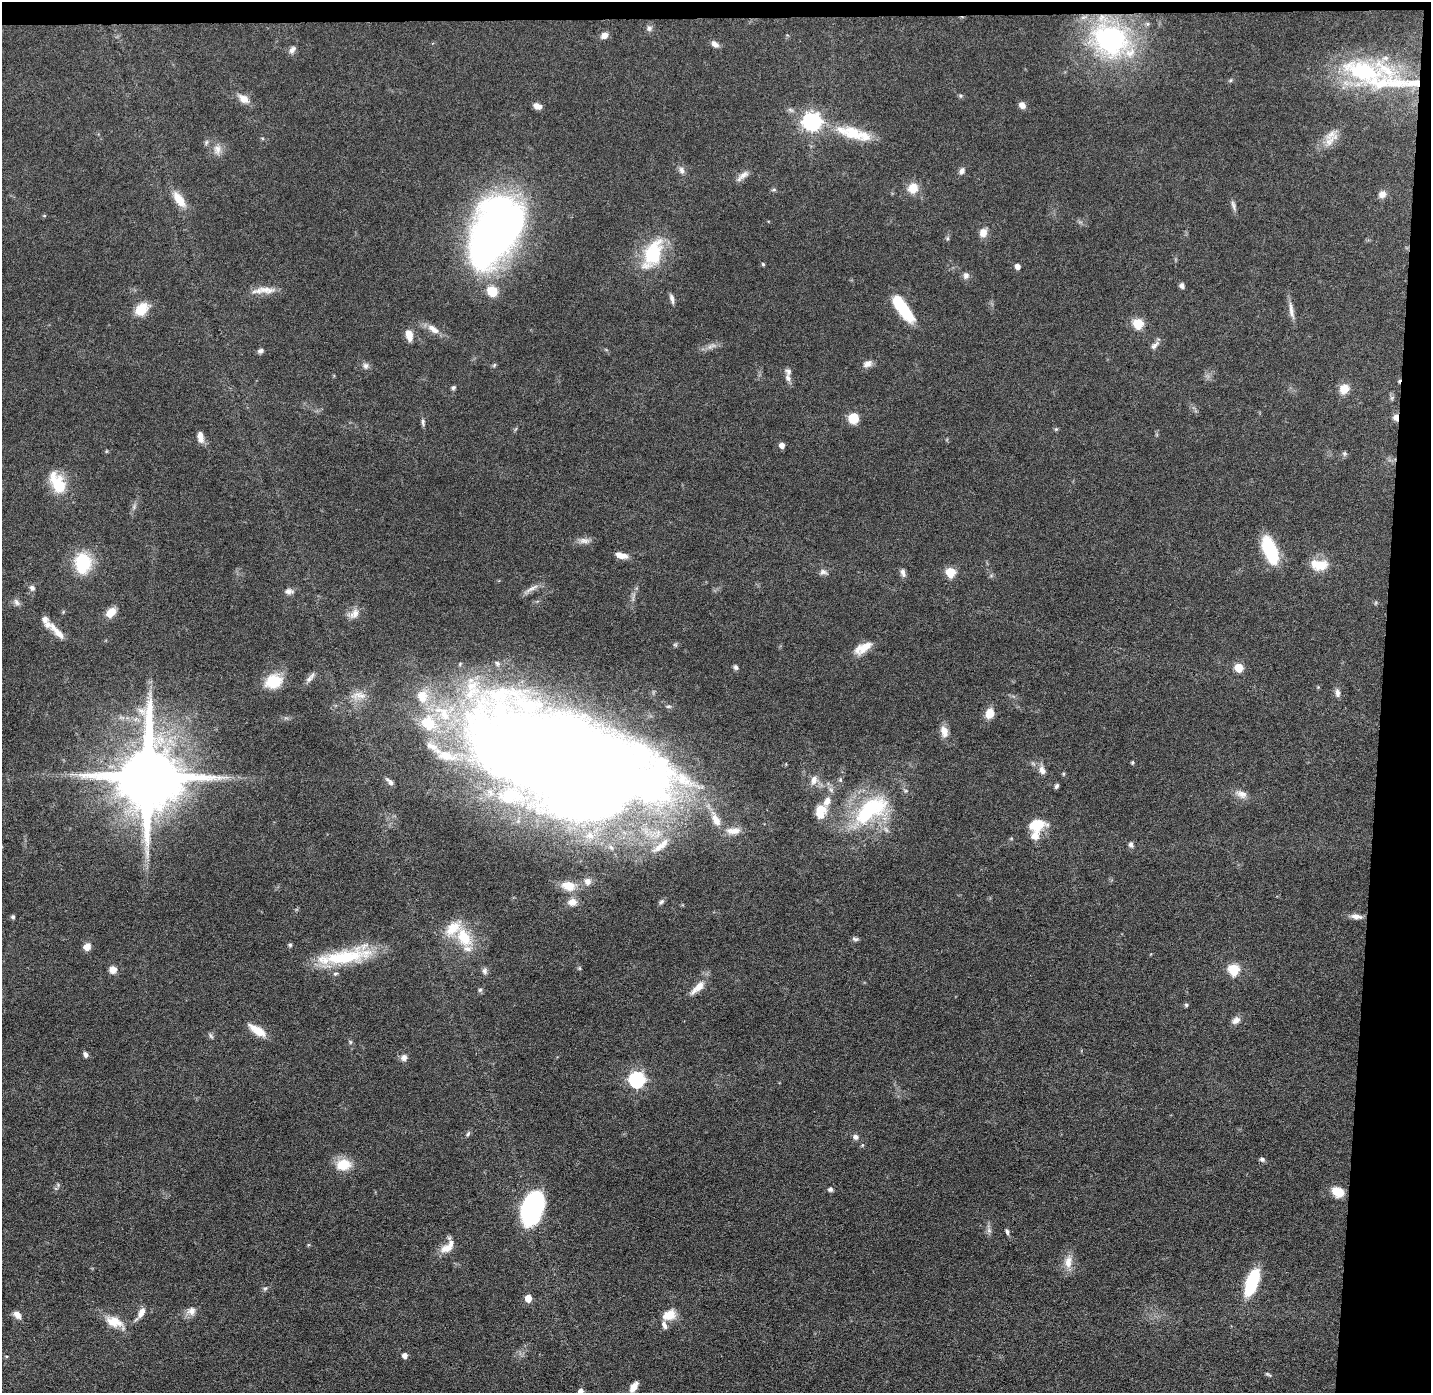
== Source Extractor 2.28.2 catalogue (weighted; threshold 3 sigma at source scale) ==
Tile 3 of 3 x 3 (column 3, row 1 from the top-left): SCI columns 2860-4288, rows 2856-4246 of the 4288 x 4319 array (HDU 1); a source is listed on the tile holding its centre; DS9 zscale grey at full resolution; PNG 1433 x 1395 px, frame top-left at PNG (2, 2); no overlay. Shown black and unused: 5% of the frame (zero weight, under 4 of 8 exposures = <1% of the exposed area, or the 3 px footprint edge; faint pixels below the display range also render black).
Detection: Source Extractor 2.28.2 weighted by HDU 2 'WHT'; one run over the whole footprint, this tile lists its part. Background 0.0817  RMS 0.0032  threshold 0.0133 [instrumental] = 3 sigma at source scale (4.09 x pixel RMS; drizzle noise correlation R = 1.36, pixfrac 0.8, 0.05/0.05 arcsec/px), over >= 5 px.
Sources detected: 181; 2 too faint to see at this stretch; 2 inside a brighter object's white glare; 1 cosmic-ray / hot-pixel residue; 1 long thin detection or spike segment (spike, bleed or trail) — not listed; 21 inside a brighter listed object's ellipse — not listed separately; the other 154 listed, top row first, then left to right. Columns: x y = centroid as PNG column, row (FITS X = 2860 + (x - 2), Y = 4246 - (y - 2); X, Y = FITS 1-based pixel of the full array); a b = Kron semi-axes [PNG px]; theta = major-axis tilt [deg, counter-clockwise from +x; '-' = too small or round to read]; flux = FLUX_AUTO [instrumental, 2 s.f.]
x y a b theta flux
649 28 9 8 - 1.1
604 35 9 7 32 1.9
1111 40 54 41 -34 56
715 44 10 7 -39 1.4
292 50 10 7 54 1.3
1364 72 48 22 -14 35
1230 80 7 4 46 0.44
960 96 6 5 - 0.49
243 99 15 9 -34 2.9
1022 105 8 7 - 1.7
537 106 9 6 -18 2.1
812 122 8 7 - 140
852 133 42 16 -17 12
1330 141 31 9 40 3.9
206 142 7 5 70 0.65
217 149 16 10 84 2.6
682 170 11 7 -71 1.3
962 171 9 7 62 1.2
913 188 12 11 - 4.5
774 190 7 4 8 0.46
1382 194 10 9 - 1.7
179 199 24 10 -54 5
1233 205 15 5 -74 1.1
44 216 5 3 - 0.3
495 230 65 36 62 230
983 233 11 9 68 2.5
947 238 6 5 - 0.49
653 254 42 21 66 17
763 264 4 3 - 0.48
1017 266 5 4 - 2.1
966 275 9 8 - 1.3
1182 286 6 5 - 1
266 290 28 9 -6 3.8
492 291 9 8 - 7.8
672 298 13 5 -77 1.2
903 308 33 11 -54 14
141 309 17 12 41 6
1291 311 26 6 -80 2.3
1138 324 6 5 - 17
433 329 17 8 -36 2.9
409 335 12 7 -77 3.2
1154 345 14 7 43 1.4
260 351 7 6 - 0.91
867 364 12 8 22 1.8
494 365 7 4 46 0.44
366 366 9 8 - 1.1
788 378 12 7 -69 1.5
453 388 5 5 - 0.63
1344 389 10 9 - 4.4
1392 398 7 5 60 0.6
1396 417 9 6 -86 1.9
853 418 8 8 - 8
423 422 10 5 -86 0.76
1056 429 5 4 - 0.39
200 437 13 6 -80 2.5
782 445 5 5 - 1.9
107 451 5 3 - 0.29
1344 453 7 7 - 0.62
57 483 31 17 -63 9.9
134 507 9 4 85 0.73
584 541 15 8 -2 1.8
1270 550 33 14 -68 15
621 555 15 6 -17 2.6
83 563 22 17 90 15
1319 565 24 14 -2 6.1
823 572 10 7 4 1.3
950 572 6 5 - 14
903 573 12 6 -75 1.2
991 576 7 4 19 0.43
32 588 8 7 - 1
531 589 28 5 31 2
289 591 12 7 -1 1.4
16 602 10 7 -64 1.1
110 613 10 7 45 4.9
354 614 18 11 34 2.5
58 632 29 7 -46 3.5
675 645 6 5 - 0.49
862 648 24 11 29 4.5
497 663 6 4 -59 0.44
736 667 7 6 - 0.74
1239 667 5 5 - 8.9
310 678 17 6 51 1.5
273 681 18 14 19 9.4
1318 687 5 5 - 0.3
1337 693 11 6 -85 1.3
358 695 25 10 1 3.8
990 713 12 9 69 3.7
944 731 14 9 -77 2.9
554 757 166 64 -14 920
1132 762 4 4 - 0.45
1042 770 12 8 -57 1.9
1063 774 5 4 - 0.37
148 777 20 17 72 4100
814 780 13 8 71 2.3
390 782 11 5 -43 1
1057 786 6 4 64 0.71
1241 794 18 10 -22 2.5
827 801 39 10 75 5.9
870 810 55 27 37 32
716 819 23 11 -64 5.1
1036 824 19 13 7 7.7
733 831 22 9 3 3.5
1131 844 8 6 -71 0.99
661 846 33 10 39 5.8
611 847 6 5 - 0.59
588 881 9 8 - 1.9
568 886 19 12 -11 5.3
572 902 12 10 6 3
661 902 8 6 42 0.72
1356 916 15 7 -8 2
13 917 5 5 - 0.51
464 937 30 17 -60 11
855 939 9 5 -11 0.73
290 945 5 5 - 0.54
87 947 8 7 - 2.5
345 956 65 16 11 22
579 968 6 4 -89 0.4
1234 969 6 6 - 20
113 970 10 9 - 1.9
484 971 8 7 - 1
698 988 24 8 43 3.6
480 990 6 5 - 0.59
1186 1005 5 4 - 0.55
1236 1020 11 8 39 1.8
257 1030 23 8 -33 5
211 1036 10 4 -54 0.59
350 1042 6 5 - 0.46
86 1054 6 5 - 1.1
404 1058 8 8 - 1.5
637 1080 7 7 - 72
468 1134 8 5 63 0.63
855 1137 7 7 - 1.1
1262 1159 7 6 - 0.7
343 1165 20 15 7 6.1
830 1189 7 6 - 0.73
1338 1192 10 7 -22 8
532 1208 28 17 71 56
989 1230 8 6 -69 0.98
1007 1232 8 4 -72 0.71
448 1247 23 10 40 4.2
1068 1262 20 10 85 3.7
1252 1282 26 10 70 19
265 1288 6 5 - 0.58
528 1298 5 5 - 5.3
191 1311 13 11 23 2.3
141 1312 14 7 59 2.6
17 1315 10 7 -46 1.9
669 1315 17 12 22 4.7
114 1322 27 13 -26 6.1
405 1355 5 5 - 1.7
6 1356 5 3 - 0.28
1268 1374 9 4 -30 0.49
634 1387 10 6 57 3.2
581 1391 5 4 - 1.8
Overlapping masked pixels (flux is a lower limit): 2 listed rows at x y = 1111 40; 1396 417
Isophote crosses this tile's border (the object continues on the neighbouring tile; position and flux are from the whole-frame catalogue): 1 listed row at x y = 581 1391